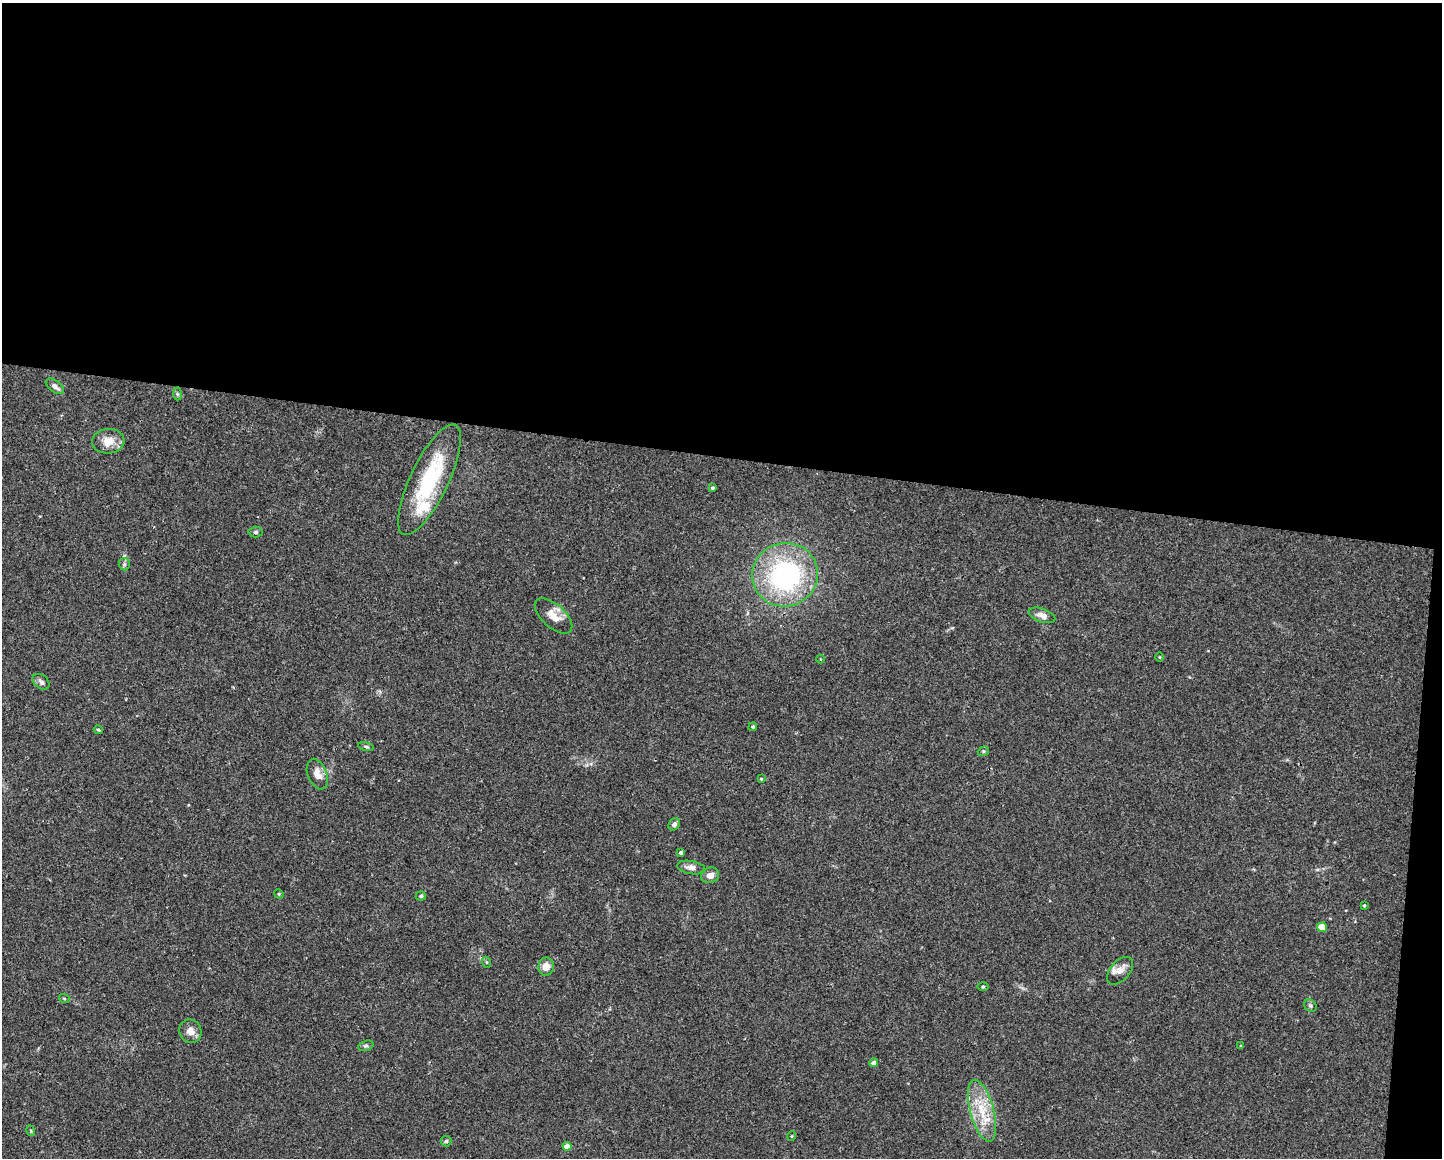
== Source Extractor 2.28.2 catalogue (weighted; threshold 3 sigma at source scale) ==
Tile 3 of 3 x 4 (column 3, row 1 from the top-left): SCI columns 3101-4540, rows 3469-4624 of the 4647 x 4626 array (HDU 1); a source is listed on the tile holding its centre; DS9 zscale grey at full resolution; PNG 1444 x 1160 px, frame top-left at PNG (2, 3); each listed source drawn as its Kron ellipse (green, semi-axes under 4 px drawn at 4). Shown black and unused: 40% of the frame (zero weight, under 2 of 3 exposures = <1% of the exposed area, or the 3 px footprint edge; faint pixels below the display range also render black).
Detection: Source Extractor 2.28.2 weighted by HDU 2 'WHT'; one run over the whole footprint, this tile lists its part. Background 0.0671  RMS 0.0056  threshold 0.0253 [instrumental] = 3 sigma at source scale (4.5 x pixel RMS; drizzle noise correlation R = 1.50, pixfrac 1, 0.05/0.05 arcsec/px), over >= 5 px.
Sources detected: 44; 2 inside a brighter listed object's ellipse — not listed separately; the other 42 listed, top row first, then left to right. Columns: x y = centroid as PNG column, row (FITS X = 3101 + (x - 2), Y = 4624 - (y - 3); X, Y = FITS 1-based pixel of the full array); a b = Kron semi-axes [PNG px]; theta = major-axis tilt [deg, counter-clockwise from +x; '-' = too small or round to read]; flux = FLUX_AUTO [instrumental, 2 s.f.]
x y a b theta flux
55 386 11 5 -37 2.5
177 394 6 4 -88 0.98
108 441 16 12 4 7.3
429 480 61 19 64 45
713 488 3 3 - 0.93
256 532 7 5 4 1.1
124 564 6 5 - 1
785 575 33 31 21 90
1042 615 14 6 -20 3.8
554 616 23 11 -42 7
1159 657 5 3 - 0.5
820 659 4 3 - 0.53
41 682 9 6 -40 1.7
753 727 4 4 - 0.79
98 730 5 3 - 0.67
366 746 8 3 -11 0.84
983 751 6 4 21 0.78
317 774 16 9 -69 5.4
761 779 3 3 - 0.58
674 824 6 5 - 2
681 853 4 3 - 1.3
691 868 14 6 -10 3.2
710 875 9 7 20 3.2
279 894 5 4 - 0.56
421 896 5 4 - 0.92
1364 905 3 3 - 0.68
1322 927 5 4 - 9.7
486 962 5 3 - 0.65
546 967 9 8 - 5.1
1120 971 16 9 48 4.3
983 986 6 4 1 0.65
64 998 5 3 - 0.57
1310 1006 7 5 -46 1
190 1031 12 11 - 4.2
366 1046 8 5 18 1.1
1241 1046 3 3 - 0.65
873 1063 4 4 - 2.5
982 1111 32 11 -75 17
31 1131 5 3 - 0.52
792 1136 5 3 - 0.44
446 1141 5 5 - 0.89
567 1146 4 4 - 4.4